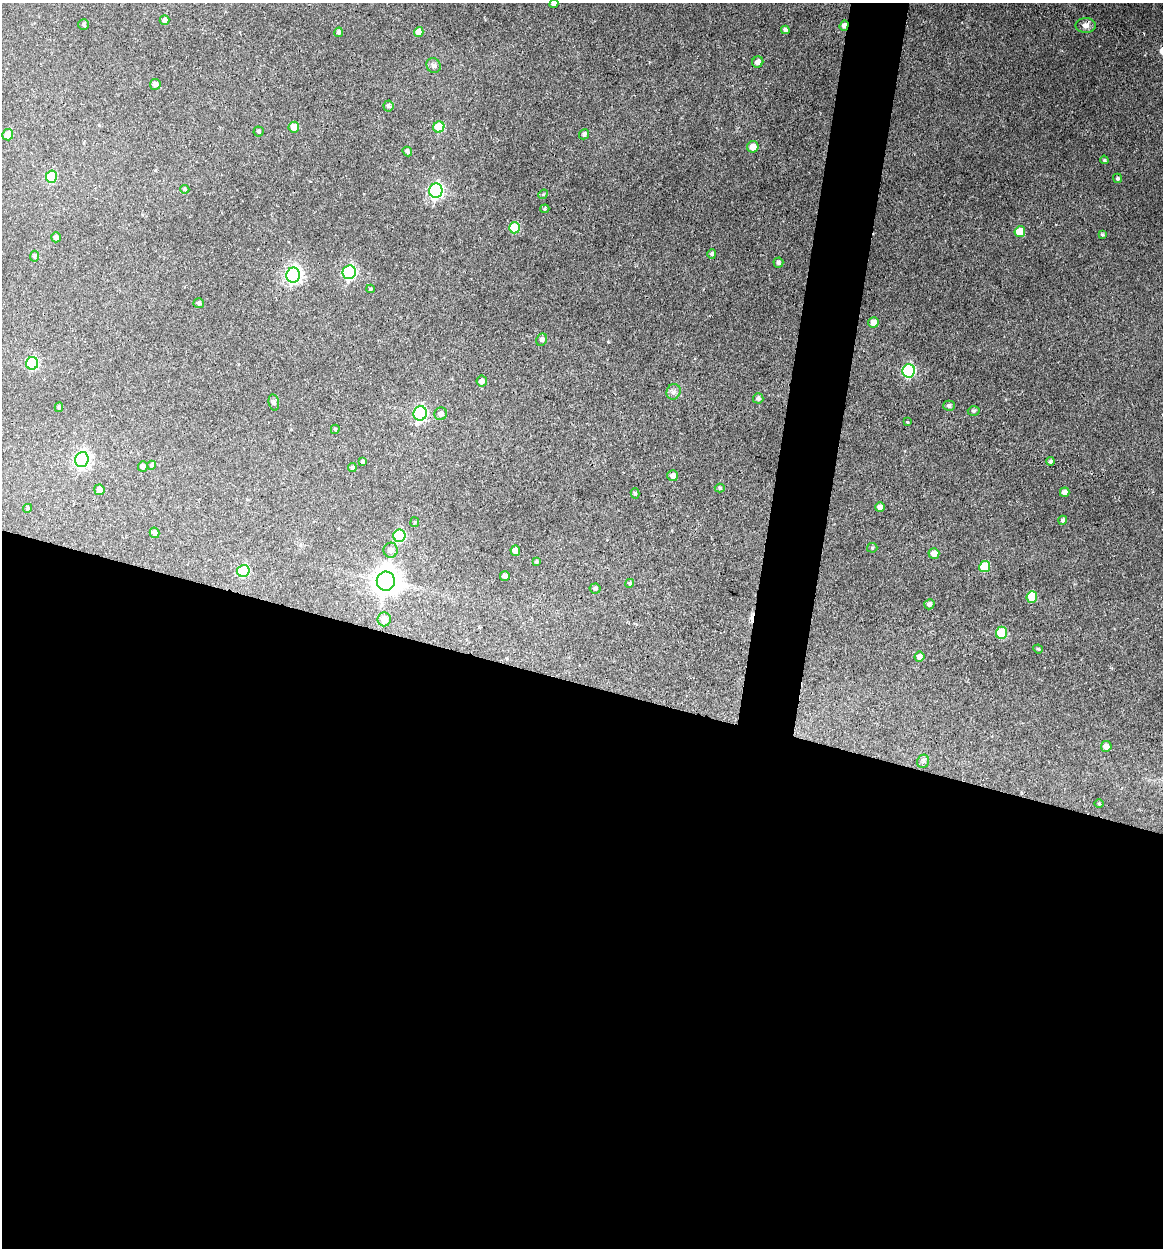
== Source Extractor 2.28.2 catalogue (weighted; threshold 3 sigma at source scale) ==
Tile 14 of 4 x 4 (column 2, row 4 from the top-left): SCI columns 1403-2563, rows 2-1247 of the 5007 x 4987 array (HDU 1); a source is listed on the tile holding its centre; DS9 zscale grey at full resolution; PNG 1165 x 1250 px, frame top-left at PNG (2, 3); each listed source drawn as its Kron ellipse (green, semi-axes under 4 px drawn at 4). Shown black and unused: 48% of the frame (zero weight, under 3 of 4 exposures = <1% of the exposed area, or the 3 px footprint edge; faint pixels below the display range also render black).
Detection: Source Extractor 2.28.2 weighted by HDU 2 'WHT'; one run over the whole footprint, this tile lists its part. Background 0.118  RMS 0.0043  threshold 0.0193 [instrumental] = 3 sigma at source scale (4.5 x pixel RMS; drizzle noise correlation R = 1.50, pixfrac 1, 0.05/0.05 arcsec/px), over >= 5 px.
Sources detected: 90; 1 cosmic-ray / hot-pixel residue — neither listed nor drawn; the other 89 listed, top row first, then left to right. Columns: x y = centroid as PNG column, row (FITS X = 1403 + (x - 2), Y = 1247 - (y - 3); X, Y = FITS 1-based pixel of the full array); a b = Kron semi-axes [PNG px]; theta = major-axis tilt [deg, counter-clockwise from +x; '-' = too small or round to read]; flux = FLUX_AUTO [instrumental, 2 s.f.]
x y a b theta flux
554 3 4 4 - 2.6
165 20 5 4 - 1.7
84 24 5 5 - 0.69
844 25 5 4 - 1.9
1086 25 10 7 -1 2.1
785 30 4 4 - 1.1
339 32 5 4 - 1
419 32 5 4 - 3.5
758 62 6 5 - 2.2
433 65 7 6 - 1.5
155 84 5 5 - 2.4
388 106 5 5 - 1
294 127 5 5 - 4.9
439 127 6 5 - 16
258 131 5 5 - 0.59
584 134 5 4 - 1.2
8 135 6 5 - 5.6
753 147 6 5 - 4.5
407 151 5 4 - 1.1
1104 160 4 3 - 0.52
51 177 6 5 - 20
1117 178 4 4 - 0.75
185 189 5 4 - 0.54
436 191 7 6 - 100
543 194 5 4 - 0.48
545 209 5 4 - 0.53
514 228 5 5 - 15
1020 232 5 5 - 8.9
1102 235 4 4 - 0.69
56 237 5 4 - 1.6
712 254 4 4 - 1.1
34 256 5 4 - 0.86
778 263 5 5 - 1.1
349 272 7 6 - 72
293 275 7 7 - 120
370 289 4 3 - 0.53
199 303 5 5 - 0.88
873 323 6 5 - 4.1
542 340 6 5 - 1.5
32 363 6 6 - 38
909 371 7 6 - 57
482 381 5 5 - 2
674 392 8 7 - 1.5
758 398 5 5 - 1.1
274 402 8 5 -78 1
949 406 6 5 - 1
59 407 5 4 - 0.79
974 411 6 4 -2 0.88
420 413 7 6 - 76
441 414 6 6 - 1.9
907 422 3 3 - 0.37
335 429 4 3 - 0.48
82 460 7 7 - 120
1050 461 4 4 - 0.9
362 462 4 3 - 0.79
152 465 4 4 - 0.84
143 466 5 5 - 1.5
352 468 4 4 - 0.95
673 476 5 5 - 2.6
720 488 5 4 - 0.65
99 490 5 5 - 2.5
1065 492 5 4 - 2.4
635 493 5 4 - 0.72
880 507 5 4 - 2.9
28 508 5 4 - 0.72
1063 520 4 4 - 0.88
415 522 5 4 - 0.49
154 533 5 5 - 1.8
399 536 6 6 - 27
872 548 5 5 - 0.53
391 550 7 7 - 1.7
515 551 5 5 - 4
934 554 5 5 - 3.2
536 562 4 3 - 0.57
985 567 5 5 - 13
243 571 6 6 - 25
505 576 5 4 - 1.5
386 581 9 9 - 530
630 583 4 4 - 0.72
595 589 5 5 - 1
1032 597 6 5 - 15
929 604 5 5 - 1.4
384 619 7 6 - 3.9
1002 633 6 5 - 16
1038 649 5 4 - 0.57
920 657 5 5 - 2.3
1106 746 5 5 - 2.2
923 761 7 6 - 1
1099 804 5 3 - 0.39
Overlapping masked pixels (flux is a lower limit): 1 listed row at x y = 844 25
Isophote crosses this tile's border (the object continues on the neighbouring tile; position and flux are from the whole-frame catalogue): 1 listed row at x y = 554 3